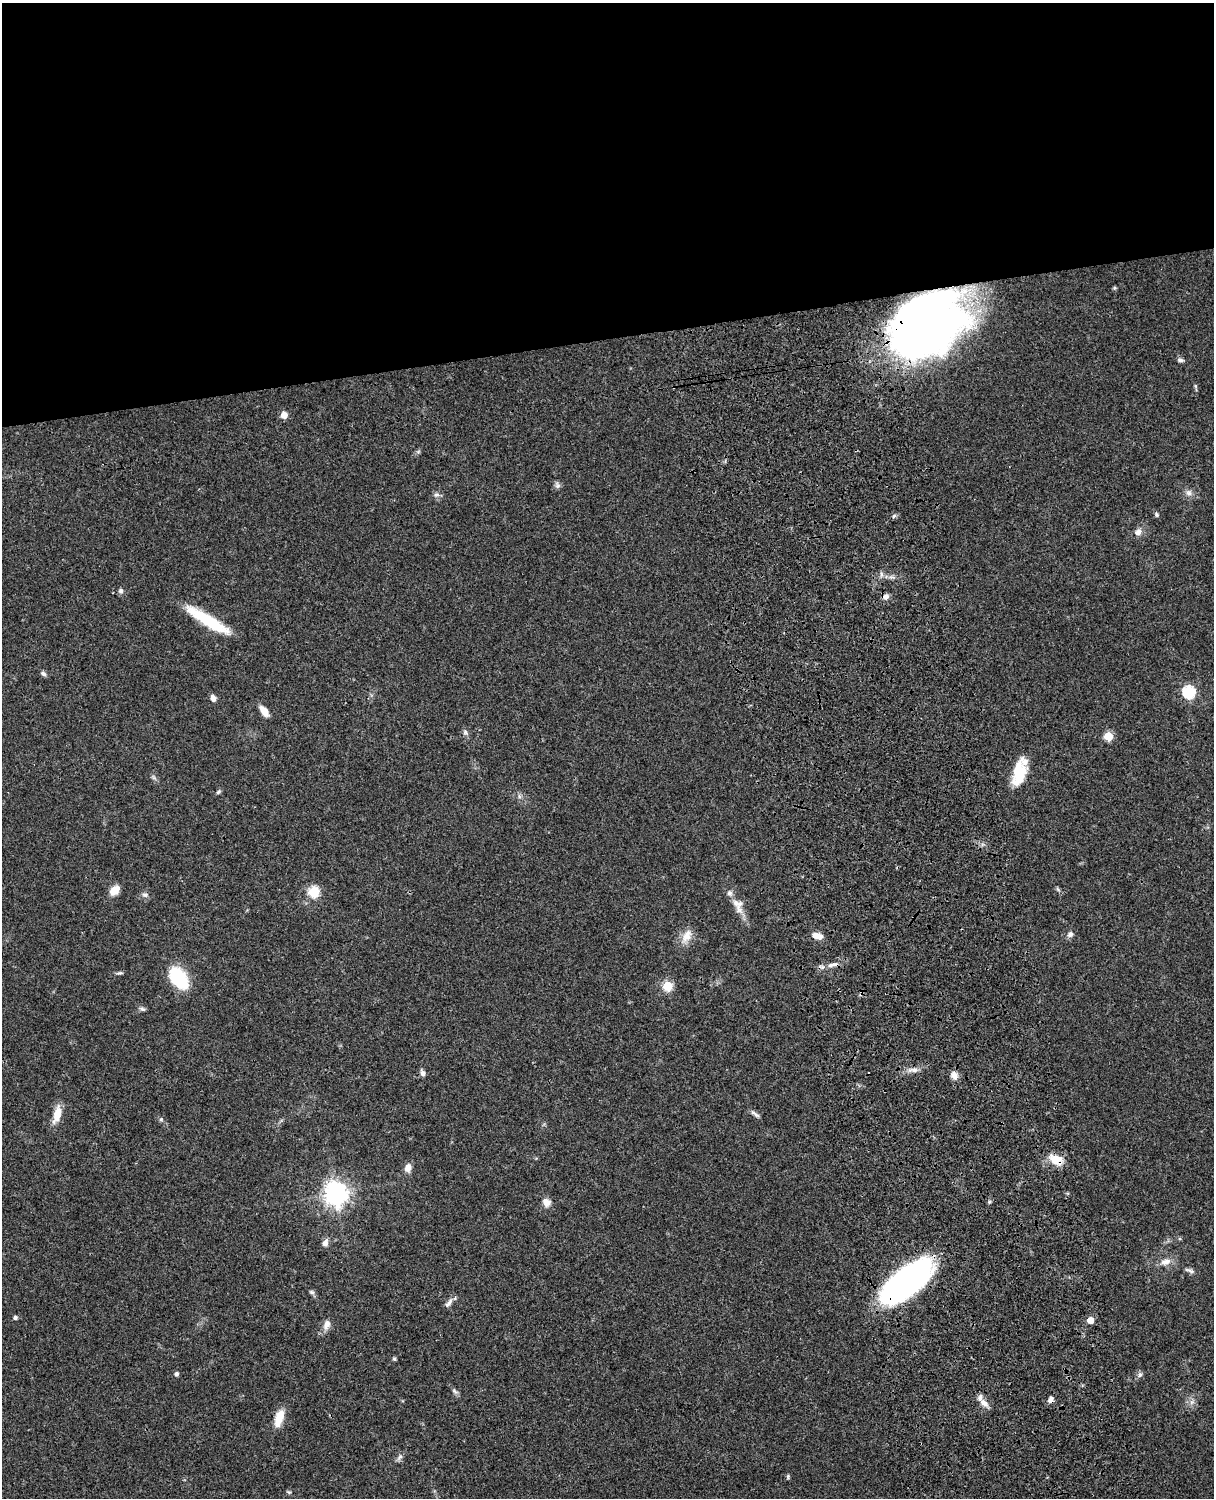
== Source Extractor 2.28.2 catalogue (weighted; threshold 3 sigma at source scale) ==
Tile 2 of 4 x 3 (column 2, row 1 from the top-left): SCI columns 1333-2544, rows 3268-4763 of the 5087 x 4926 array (HDU 1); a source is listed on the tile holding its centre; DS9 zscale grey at full resolution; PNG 1216 x 1500 px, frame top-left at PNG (2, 3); no overlay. Shown black and unused: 23% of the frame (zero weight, under 3 of 4 exposures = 6% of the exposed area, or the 3 px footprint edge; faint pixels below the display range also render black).
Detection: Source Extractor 2.28.2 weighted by HDU 2 'WHT'; one run over the whole footprint, this tile lists its part. Background 0.0773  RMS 0.0058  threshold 0.0261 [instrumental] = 3 sigma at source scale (4.5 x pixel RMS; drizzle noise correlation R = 1.50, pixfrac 1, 0.05/0.05 arcsec/px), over >= 5 px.
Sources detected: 71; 1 inside a brighter object's white glare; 1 cosmic-ray / hot-pixel residue — not listed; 3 inside a brighter listed object's ellipse — not listed separately; the other 66 listed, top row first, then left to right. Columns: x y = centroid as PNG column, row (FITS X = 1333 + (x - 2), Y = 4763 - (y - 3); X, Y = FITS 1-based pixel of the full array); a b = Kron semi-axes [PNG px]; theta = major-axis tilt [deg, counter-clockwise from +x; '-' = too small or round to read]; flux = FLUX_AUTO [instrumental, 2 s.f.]
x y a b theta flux
1114 288 6 4 90 0.7
924 326 62 47 30 570
1180 360 8 5 -14 1.4
1195 386 5 5 - 0.82
284 415 5 5 - 7
418 452 6 4 19 0.87
558 486 8 6 21 1.6
1189 493 8 8 - 2.5
436 495 8 7 - 1.9
1157 515 6 5 - 1
894 516 7 4 46 0.99
1138 532 9 8 - 3.2
121 591 7 6 - 1.5
886 597 6 6 - 3.1
208 620 50 10 -32 30
43 674 8 6 -33 1.4
1189 692 6 6 - 65
213 698 9 6 -68 2.3
264 711 13 7 -53 5
465 732 8 6 -47 1.4
1108 736 5 5 - 21
1019 773 28 15 68 17
154 777 8 4 -45 1.2
218 792 7 5 41 1
114 890 13 8 48 6.3
314 892 6 5 - 42
145 895 9 7 -9 1.8
736 903 14 8 -63 5
1070 934 9 7 43 2
687 936 21 11 60 6.6
817 936 12 6 -17 5.3
832 965 19 5 9 3.8
119 973 9 4 9 1.1
179 976 21 16 -69 33
667 986 5 5 - 30
142 1009 8 5 -20 1.3
913 1070 16 6 4 3.4
423 1073 9 6 -73 1.9
954 1075 11 8 -69 3.6
57 1114 22 9 75 8
755 1114 14 4 -34 1.7
161 1119 5 5 - 0.92
1056 1160 19 12 -33 8.7
408 1168 10 8 74 3.6
336 1193 8 8 - 480
546 1202 10 9 - 3.8
325 1243 9 7 65 3
1166 1262 15 8 13 4.7
1190 1271 15 5 -21 2
906 1282 47 20 39 230
312 1292 8 5 -26 1.2
449 1303 15 6 54 2.5
15 1318 4 4 - 1.4
1090 1320 5 4 - 10
327 1324 12 8 69 3.9
394 1359 5 5 - 0.8
176 1374 4 4 - 1.8
1140 1374 8 6 60 1.6
455 1391 10 5 -30 1.3
1051 1400 7 6 - 2.5
1192 1402 7 5 44 1.6
984 1403 14 7 -39 3.9
279 1418 21 9 73 9.1
400 1457 11 5 56 1.8
788 1476 6 4 -85 0.81
289 1492 6 4 -32 0.76
Overlapping masked pixels (flux is a lower limit): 5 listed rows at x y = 924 326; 832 965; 1056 1160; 906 1282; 1051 1400